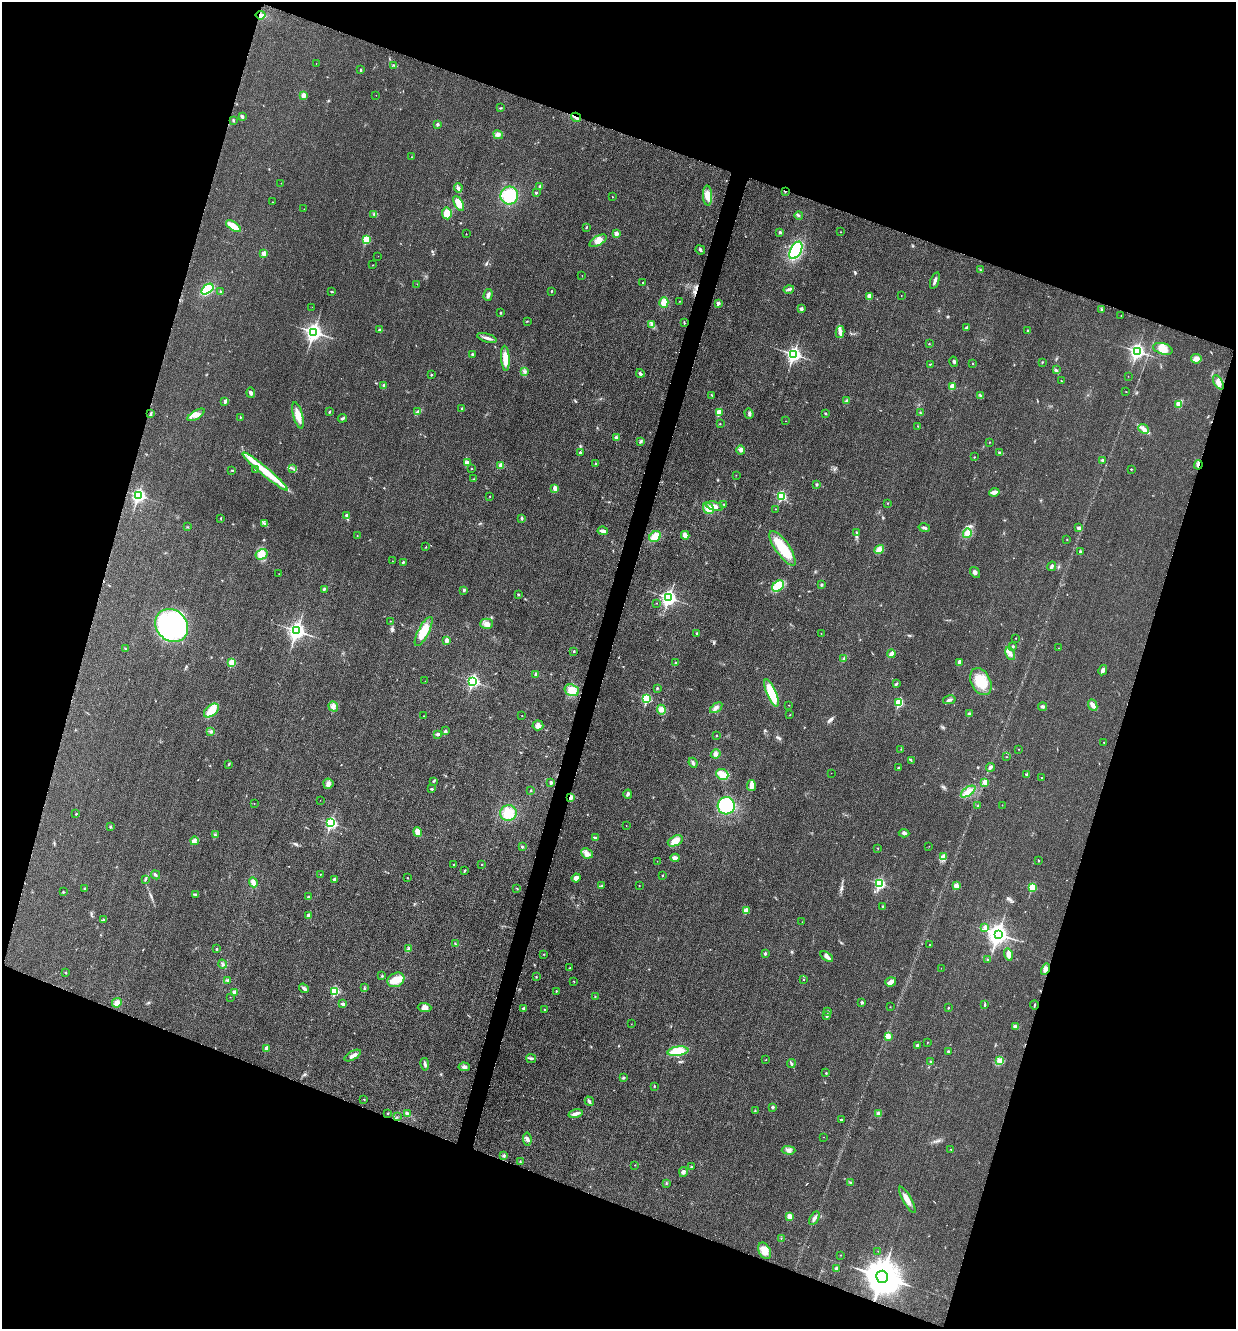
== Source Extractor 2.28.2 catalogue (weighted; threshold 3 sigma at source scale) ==
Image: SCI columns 276-5208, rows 24-5328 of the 5358 x 5347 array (HDU 1 of 3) = the unmasked area's bounding box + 8 px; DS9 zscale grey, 4 x 4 block average (1 PNG px = mean of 4 x 4 image px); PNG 1238 x 1331 px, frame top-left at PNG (2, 2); each listed source drawn as its Kron ellipse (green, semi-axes under 4 px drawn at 4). Shown black and unused: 38% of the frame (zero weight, under 3 of 4 exposures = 2% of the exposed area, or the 3 px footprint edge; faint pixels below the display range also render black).
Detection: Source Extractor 2.28.2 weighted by HDU 2 'WHT'. Background 0.0415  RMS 0.0062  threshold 0.0281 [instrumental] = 3 sigma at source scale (4.5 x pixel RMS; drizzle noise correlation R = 1.50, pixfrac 1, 0.05/0.05 arcsec/px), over >= 5 px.
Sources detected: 401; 3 cosmic-ray / hot-pixel residue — neither listed nor drawn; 2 coinciding with a brighter row at this scale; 9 inside a brighter listed object's ellipse — not listed separately; the other 387 listed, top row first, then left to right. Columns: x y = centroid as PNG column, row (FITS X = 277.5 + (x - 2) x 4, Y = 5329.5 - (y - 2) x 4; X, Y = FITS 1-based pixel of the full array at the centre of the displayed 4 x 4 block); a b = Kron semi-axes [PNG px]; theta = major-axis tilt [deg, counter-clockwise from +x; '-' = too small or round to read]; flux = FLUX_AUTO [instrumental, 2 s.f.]
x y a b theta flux
261 15 5 3 - 10
316 64 2 2 - 0.68
394 65 2 2 - 2
361 70 2 2 - 8.1
303 95 2 2 - 66
376 95 2 2 - 0.66
501 108 2 2 - 2.8
242 116 4 3 - 5.9
576 117 5 2 - 6.3
233 120 3 2 - 3.7
437 124 2 2 - 18
498 135 5 3 - 8.7
412 157 2 2 - 1.1
281 183 2 2 - 1.4
540 186 2 2 - 17
458 188 4 3 - 6.6
785 191 2 2 - 7.4
536 193 2 2 - 9.3
509 196 9 9 - 130
708 196 10 4 -88 28
612 197 3 2 - 1.3
272 202 2 2 - 1.2
459 203 8 4 -61 38
304 209 2 2 - 0.95
447 213 6 4 -82 55
373 214 2 2 - 2
799 216 4 2 - 4.2
233 226 8 4 -34 48
586 227 2 2 - 2.9
780 232 3 2 - 4.9
840 232 2 2 - 1.7
616 233 2 2 - 40
466 234 2 2 - 1.9
366 240 2 2 - 180
598 241 9 4 30 23
700 250 5 2 - 5.7
796 250 9 5 62 260
264 253 2 2 - 68
378 256 2 2 - 0.72
373 265 2 2 - 1.9
980 270 2 2 - 1.9
582 276 2 2 - 0.64
935 280 8 3 71 11
643 282 2 2 - 1.9
417 284 2 2 - 0.94
207 289 7 4 35 190
789 289 5 2 - 7
220 291 2 2 - 2.8
551 291 2 2 - 6.4
331 292 2 2 - 2.3
488 295 6 3 74 13
870 296 2 2 - 75
901 296 2 2 - 1.2
679 301 2 2 - 1.7
664 302 5 4 - 39
718 303 2 2 - 30
312 307 2 2 - 0.57
801 309 2 2 - 24
1102 310 3 3 - 4.4
501 313 3 2 - 3
1121 316 2 2 - 1.3
527 321 2 2 - 1.6
684 323 3 2 - 2.7
652 324 3 3 - 7
966 328 3 3 - 6.5
379 330 3 2 - 4.1
1028 331 2 2 - 1.4
314 332 3 3 - 1400
840 332 6 3 77 12
487 338 10 3 -18 13
929 344 2 2 - 1.7
1163 349 10 5 -17 49
1137 351 3 2 - 1000
472 354 2 2 - 12
794 354 3 3 - 1000
505 358 12 4 -86 49
1196 359 5 5 - 14
954 362 5 2 - 5.5
1042 362 2 2 - 3.1
972 363 2 2 - 4.7
930 364 2 2 - 2.3
1056 370 4 2 - 5.1
524 372 3 2 - 4.5
640 373 4 3 - 7
431 375 2 2 - 6.4
1128 376 2 2 - 0.84
1061 381 2 2 - 1.2
1218 382 8 4 -58 18
384 385 2 2 - 25
952 386 2 2 - 80
1126 392 2 2 - 1.2
251 393 5 3 - 7.4
712 395 3 2 - 2.1
980 395 3 2 - 2.2
225 401 2 2 - 22
846 401 3 3 - 5.3
1179 404 4 4 - 21
462 409 2 2 - 15
329 412 2 2 - 9.3
417 412 4 3 - 8.3
719 412 2 2 - 100
825 413 3 2 - 3
920 413 3 2 - 3.6
151 414 3 2 - 3.7
749 414 5 2 - 4.7
196 415 10 3 31 20
298 415 13 5 -75 40
240 417 2 2 - 2.8
342 418 4 2 - 4.5
786 421 2 2 - 0.74
720 424 2 2 - 1.4
918 426 2 2 - 1.5
1144 429 6 4 -41 14
616 437 2 2 - 25
641 441 3 2 - 2.9
989 442 2 2 - 0.93
741 450 4 4 - 10
580 452 2 2 - 9.6
1000 453 3 3 - 6.9
974 457 2 2 - 1.8
1102 460 2 2 - 12
468 463 2 2 - 2.2
595 464 3 2 - 4
501 465 2 2 - 72
1198 465 5 2 - 6.7
292 468 2 2 - 1.9
471 468 2 2 - 1.5
255 469 2 2 - 2.6
1131 469 2 2 - 3.9
232 470 4 2 - 2.5
265 472 29 4 -40 100
736 475 2 2 - 0.95
474 479 3 2 - 1.9
817 484 2 2 - 12
555 488 4 3 - 14
994 492 5 3 - 21
139 495 3 2 - 750
490 496 2 2 - 1.1
781 496 2 2 - 300
888 503 2 2 - 1.4
724 504 2 2 - 1.9
714 506 9 4 -14 19
708 508 6 5 - 30
775 509 2 2 - 1.8
346 515 3 2 - 5.1
221 518 2 2 - 2.3
522 518 3 2 - 6
264 524 4 2 - 5.7
188 527 2 2 - 1.8
924 528 6 2 -12 6.8
1079 528 4 3 - 7.3
603 531 5 2 - 12
856 532 2 2 - 2.2
967 533 5 4 - 31
685 535 4 3 - 19
357 536 2 2 - 0.87
655 537 6 5 - 45
1067 539 2 2 - 1.9
426 547 2 2 - 1.5
783 548 20 7 -55 110
879 550 5 3 - 23
1080 552 3 2 - 2.9
261 554 6 5 - 37
392 561 2 2 - 0.87
403 562 2 2 - 10
1052 566 5 2 - 8.2
975 572 6 3 -54 8.8
279 574 2 2 - 0.68
822 585 2 2 - 14
778 586 7 4 36 75
324 589 4 2 - 4.9
464 590 2 2 - 14
518 594 2 2 - 2.7
669 598 3 3 - 1100
657 603 2 2 - 1.5
390 621 2 2 - 1.3
487 624 6 5 - 18
172 625 18 15 -47 520
297 631 3 3 - 1400
424 631 16 5 62 73
697 633 3 2 - 3.4
821 634 2 2 - 1.6
1016 638 2 2 - 1.3
447 640 2 2 - 42
1013 646 3 2 - 3.6
1058 648 2 2 - 1.1
125 649 3 2 - 2.5
574 651 2 2 - 3.6
891 654 4 2 - 27
1010 654 7 3 -64 14
844 659 4 3 - 6.2
959 662 4 3 - 15
232 663 2 2 - 130
675 663 2 2 - 1.7
1103 670 5 3 - 8.1
536 675 3 3 - 5.4
425 681 2 2 - 0.84
473 681 3 2 - 580
981 682 14 9 -62 85
896 684 3 2 - 5
657 688 3 2 - 3.2
572 690 7 5 -17 36
771 693 14 5 -67 110
647 699 2 2 - 260
949 700 6 2 13 8.1
899 702 2 2 - 240
789 705 2 2 - 1.1
1093 705 6 4 -66 19
333 706 5 4 - 12
1043 707 4 3 - 5.8
716 708 7 2 36 9.2
211 710 9 5 40 52
661 710 5 4 - 12
969 714 2 2 - 18
790 715 2 2 - 1.6
423 716 2 2 - 0.98
522 716 2 2 - 1
538 725 5 5 - 16
211 731 3 2 - 3.6
445 731 3 2 - 7.4
438 734 4 2 - 8.9
716 735 2 2 - 1.3
1104 742 2 2 - 2
901 749 2 2 - 1.5
1019 749 2 2 - 0.95
716 754 5 3 - 8.9
1006 757 2 2 - 1.1
911 761 2 2 - 1
693 763 5 3 - 6.4
229 764 3 2 - 3.6
990 767 4 2 - 9.2
898 768 2 2 - 5.4
831 773 2 2 - 0.63
722 774 6 5 - 25
1026 774 2 2 - 9.5
1041 777 2 2 - 1.7
433 781 3 2 - 2.7
551 782 2 2 - 8.2
985 782 2 2 - 65
328 784 5 5 - 12
751 785 6 3 84 26
432 789 2 2 - 5.4
530 790 2 2 - 3.1
968 792 8 3 35 16
628 794 4 2 - 8.6
570 798 4 2 - 12
320 800 2 2 - 0.48
254 804 2 2 - 1.1
1002 805 2 2 - 1.7
726 806 8 8 - 140
978 806 3 2 - 2.2
508 813 8 8 - 65
76 814 2 2 - 4.9
331 823 3 2 - 540
626 826 2 2 - 0.89
110 827 2 2 - 10
418 832 5 3 - 40
904 833 5 3 - 7.5
215 835 4 2 - 3.1
595 838 2 2 - 4
194 841 4 3 - 7.1
675 841 8 5 24 32
929 846 2 2 - 0.76
522 847 2 2 - 5.1
877 848 2 2 - 1.2
587 853 6 5 - 17
943 857 4 3 - 10
675 858 4 3 - 13
1038 860 2 2 - 3
657 861 2 2 - 0.83
481 864 2 2 - 2.7
454 865 2 2 - 2.4
464 871 2 2 - 2.4
320 874 2 2 - 1.2
155 875 5 2 - 5.2
663 875 2 2 - 4
407 878 2 2 - 2
576 878 4 3 - 22
145 879 4 2 - 3.9
334 879 3 3 - 4.7
253 882 5 3 - 17
880 884 3 2 - 400
602 885 2 2 - 2.2
639 886 2 2 - 1.8
956 886 2 2 - 74
1032 887 2 2 - 150
517 888 2 2 - 1.6
85 889 4 3 - 4.5
63 892 2 2 - 2.3
196 895 3 3 - 4.5
308 897 2 2 - 5
883 906 2 2 - 7.2
746 910 2 2 - 64
308 915 2 2 - 17
103 920 4 2 - 3.5
802 922 2 2 - 1.1
985 927 3 2 - 13
998 934 4 3 - 2100
455 944 2 2 - 1.7
930 945 2 2 - 2.3
216 949 2 2 - 9
408 949 3 3 - 7.4
765 953 2 2 - 13
543 954 2 2 - 1.4
1008 954 6 4 -76 17
827 956 7 3 -32 12
988 959 3 2 - 3.3
222 964 4 2 - 4.3
570 968 2 2 - 1.8
941 968 2 2 - 0.9
1045 969 6 4 60 19
66 973 3 2 - 3
382 976 3 2 - 3.3
536 977 2 2 - 2.3
228 980 3 2 - 4.1
396 980 9 7 28 43
803 980 2 2 - 1.2
574 981 2 2 - 1.7
891 982 5 4 - 12
304 988 5 2 - 12
364 988 3 2 - 2.6
335 991 2 2 - 230
556 991 2 2 - 4
234 992 2 2 - 54
595 996 2 2 - 1.2
230 997 2 2 - 1.2
862 1002 2 2 - 13
117 1003 5 4 - 20
342 1004 3 3 - 6.1
985 1004 3 2 - 3.7
1034 1005 4 2 - 3.2
890 1007 2 2 - 1
425 1008 7 4 -3 15
948 1008 2 2 - 4.8
524 1009 2 2 - 20
544 1010 2 2 - 2.1
828 1011 2 2 - 5.6
827 1016 4 2 - 5.1
631 1024 2 2 - 0.62
1016 1027 3 3 - 6.7
888 1036 2 2 - 56
927 1043 2 2 - 1.1
917 1045 2 2 - 21
266 1048 2 2 - 48
678 1051 10 4 7 60
948 1051 2 2 - 3.3
353 1055 9 3 29 17
531 1058 5 2 - 6.4
766 1060 2 2 - 1.3
1000 1061 4 3 - 13
930 1062 3 2 - 2.1
791 1063 4 2 - 6.7
425 1064 6 3 -80 9
464 1067 5 4 - 9.2
826 1073 2 2 - 4.3
623 1078 3 2 - 4.7
654 1086 3 2 - 2.4
364 1099 2 2 - 1.2
589 1101 5 3 - 7.2
773 1107 2 2 - 15
755 1111 3 2 - 2.6
387 1113 2 2 - 3.2
407 1114 4 3 - 9.8
576 1114 7 3 14 13
878 1114 3 3 - 12
397 1117 2 2 - 1.1
841 1120 2 2 - 9.4
824 1137 2 2 - 0.71
527 1139 6 3 -83 10
951 1149 2 2 - 1.5
788 1150 7 4 -1 12
504 1155 3 2 - 4
520 1161 2 2 - 2
635 1165 2 2 - 1.3
691 1167 2 2 - 3.1
683 1172 5 3 - 8
850 1182 2 2 - 2.4
666 1184 2 2 - 1.5
907 1200 15 4 -60 29
789 1216 2 2 - 66
814 1218 7 2 59 11
781 1238 2 2 - 0.86
765 1251 8 6 -63 33
878 1251 2 2 - 0.83
840 1255 2 2 - 1.1
836 1268 2 2 - 34
882 1277 6 6 - 11000
Overlapping masked pixels (flux is a lower limit): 6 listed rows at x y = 576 117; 785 191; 1198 465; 570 798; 1045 969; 882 1277
Diffuse or blended objects may show on this block-average render without a row.